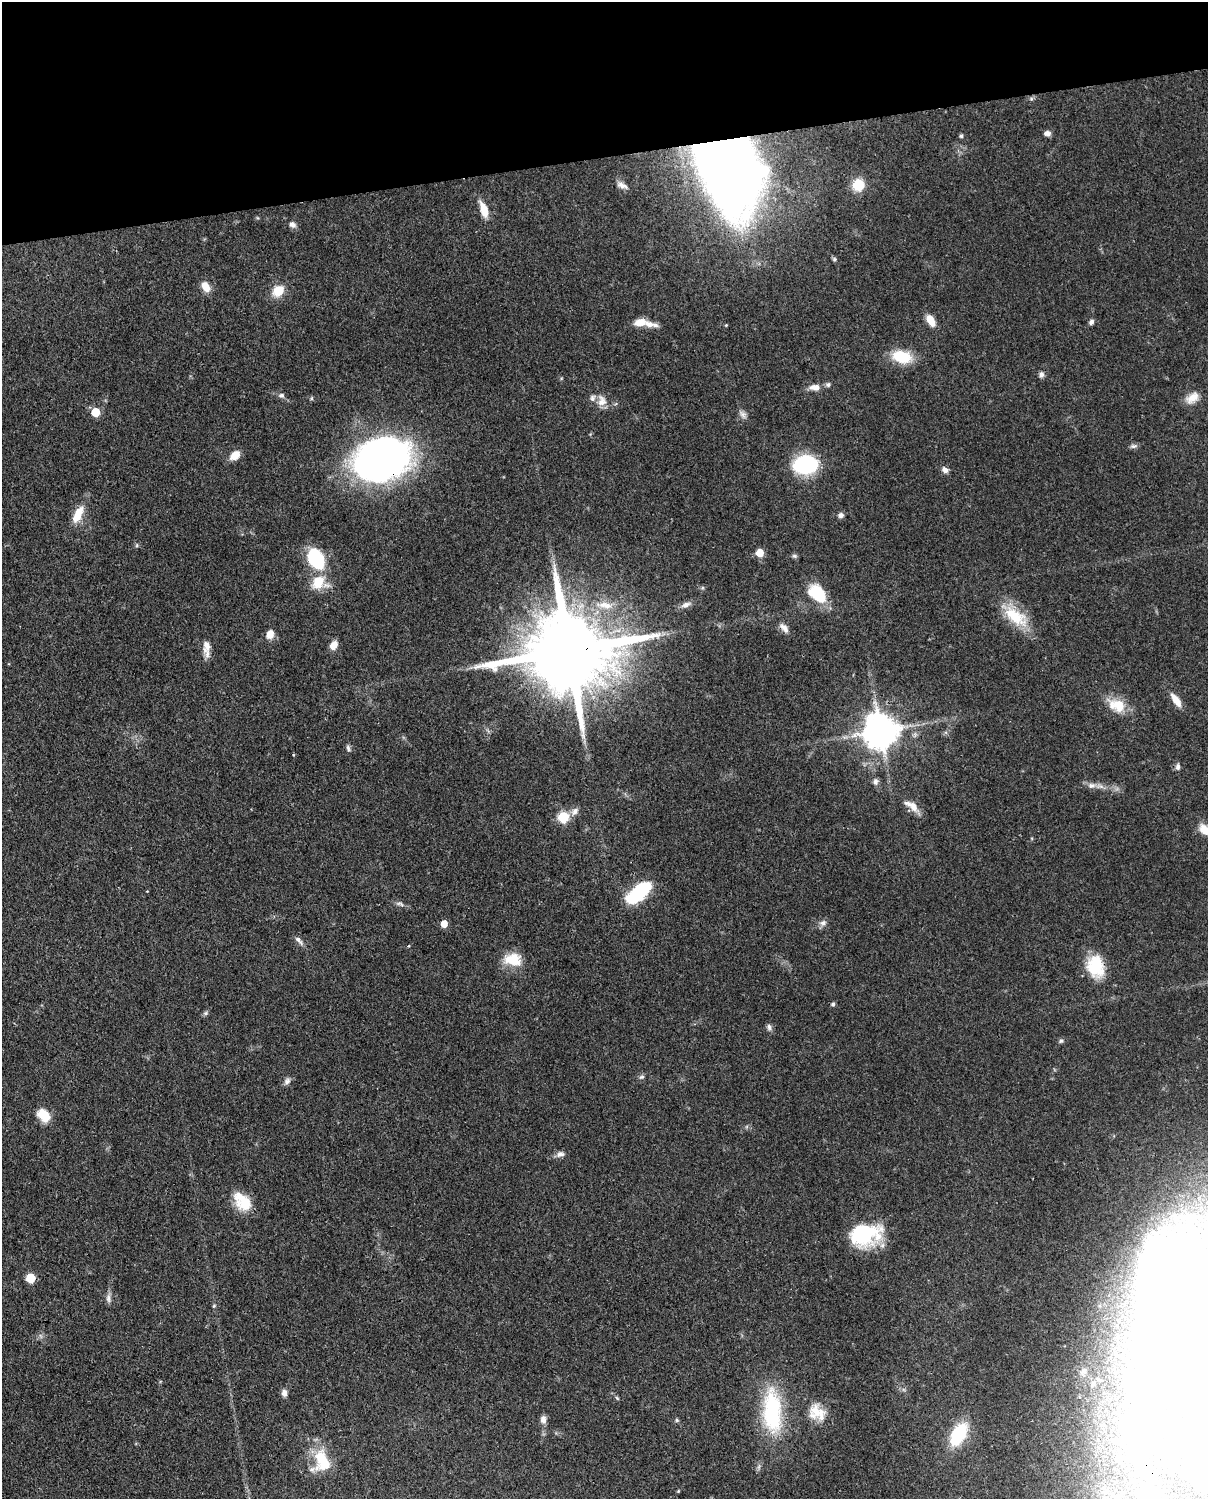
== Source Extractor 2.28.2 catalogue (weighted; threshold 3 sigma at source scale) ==
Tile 3 of 4 x 3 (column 3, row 1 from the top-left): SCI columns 2499-3704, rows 3256-4752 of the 4999 x 4902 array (HDU 1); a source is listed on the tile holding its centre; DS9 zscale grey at full resolution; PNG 1210 x 1501 px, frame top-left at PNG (2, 2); no overlay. Shown black and unused: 10% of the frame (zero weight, under 3 of 4 exposures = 7% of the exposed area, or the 3 px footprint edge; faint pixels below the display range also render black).
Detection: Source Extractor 2.28.2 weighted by HDU 2 'WHT'; one run over the whole footprint, this tile lists its part. Background 0.087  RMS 0.0039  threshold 0.0175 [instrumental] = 3 sigma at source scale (4.5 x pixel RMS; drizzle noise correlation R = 1.50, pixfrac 1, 0.05/0.05 arcsec/px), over >= 5 px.
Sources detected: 105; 14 inside a brighter object's white glare — not listed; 3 inside a brighter listed object's ellipse — not listed separately; the other 88 listed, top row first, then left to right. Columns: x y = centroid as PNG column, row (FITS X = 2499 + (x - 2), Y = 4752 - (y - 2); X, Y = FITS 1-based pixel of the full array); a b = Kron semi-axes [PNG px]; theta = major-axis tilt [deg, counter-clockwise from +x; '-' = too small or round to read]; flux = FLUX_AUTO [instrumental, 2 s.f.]
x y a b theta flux
1031 99 6 4 18 0.68
1047 133 7 5 4 1.9
961 136 4 4 - 0.78
725 161 61 35 -70 640
622 185 15 7 -25 2.1
858 185 11 11 - 9.8
484 210 18 8 -71 6.5
292 225 9 7 -36 1.7
834 259 6 5 - 0.8
206 287 11 7 -58 5.7
278 291 11 9 47 8.5
931 320 13 7 -59 5.2
640 322 14 8 7 5.1
1091 322 7 5 49 1.2
726 325 4 3 - 0.37
902 357 21 13 -12 14
1041 375 7 6 - 1.4
828 385 6 6 - 0.9
815 387 13 7 -1 3.3
281 395 8 6 -9 1.2
312 398 6 4 72 0.5
1192 398 19 11 41 4.7
602 401 15 11 -76 3.8
95 412 6 5 - 12
743 414 13 7 -56 1.8
1133 446 10 6 1 1.1
235 455 11 8 40 5
382 459 50 34 19 200
805 465 16 12 6 56
945 470 9 7 -33 1.7
78 514 24 10 63 7.3
841 515 7 6 - 1.5
760 553 5 5 - 9.2
794 556 7 5 -21 0.81
316 558 17 11 -64 35
318 582 16 12 55 9.9
817 593 22 14 -46 16
604 605 27 10 -9 7.2
686 605 13 7 24 2.2
1016 616 38 18 -37 15
784 628 14 8 -50 2.6
270 634 11 9 64 3.2
333 645 9 7 60 3.7
206 648 22 8 -86 3.6
569 651 30 19 8 7800
1176 700 17 7 -55 4.9
1117 705 24 15 -22 9.6
881 731 10 10 - 950
348 748 9 4 -72 0.9
1178 767 9 6 84 1.3
875 782 10 7 89 1.4
1091 785 12 7 0 2.3
913 807 16 9 -52 4.1
575 811 12 8 52 2.2
563 817 6 6 - 30
1205 829 16 10 -14 6.8
147 891 3 2 - 0.34
639 892 27 12 42 31
400 904 13 5 -17 1.4
823 923 10 8 15 1.8
444 924 5 5 - 6.1
299 940 15 5 -48 1.7
513 960 22 15 -9 9.4
1095 966 27 19 -77 15
833 1004 5 4 - 0.97
206 1013 6 5 - 0.79
769 1027 10 6 -73 1.3
1061 1041 6 5 - 0.77
641 1077 8 5 25 0.87
287 1081 10 8 44 1.6
44 1115 15 10 -46 8.1
560 1154 11 8 15 1.8
243 1202 24 15 -48 12
864 1234 30 20 7 34
30 1278 6 5 - 18
1161 1295 101 48 -71 120
108 1298 14 6 -87 1.7
214 1306 5 5 - 0.49
1084 1371 10 7 54 1.3
284 1393 9 6 -81 1.8
617 1398 6 4 -45 0.54
772 1411 58 23 -87 37
817 1412 25 20 -42 8.9
543 1419 11 8 -89 2
677 1420 5 4 - 0.61
959 1434 17 10 61 31
322 1461 29 21 -86 16
678 1491 4 4 - 0.38
Overlapping masked pixels (flux is a lower limit): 4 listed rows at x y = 725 161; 382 459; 569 651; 881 731
Isophote crosses this tile's border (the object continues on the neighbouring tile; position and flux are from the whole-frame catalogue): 2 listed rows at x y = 1205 829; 1161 1295